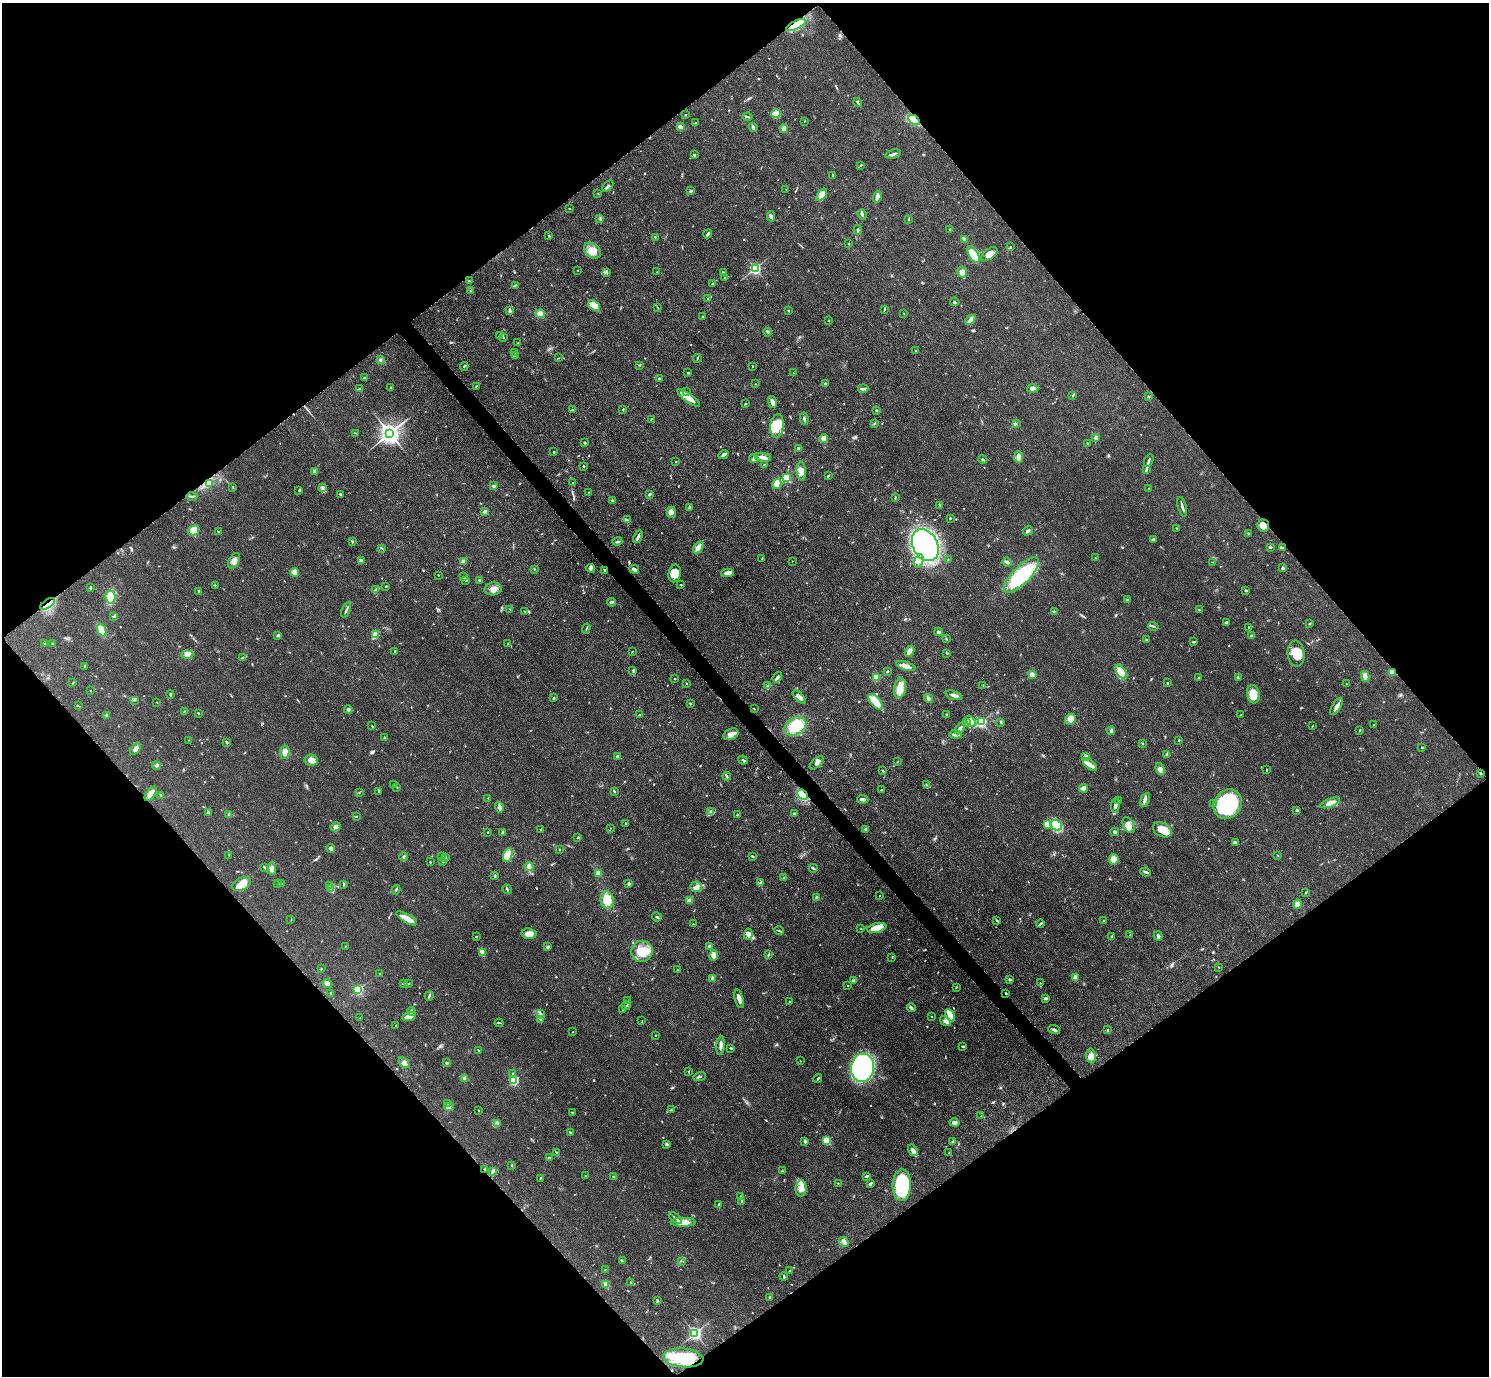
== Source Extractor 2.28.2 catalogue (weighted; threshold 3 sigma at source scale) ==
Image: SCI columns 17-5962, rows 313-5805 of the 5979 x 5976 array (HDU 1 of 3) = the unmasked area's bounding box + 8 px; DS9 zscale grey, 4 x 4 block average (1 PNG px = mean of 4 x 4 image px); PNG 1491 x 1378 px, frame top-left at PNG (2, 3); each listed source drawn as its Kron ellipse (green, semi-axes under 4 px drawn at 4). Shown black and unused: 50% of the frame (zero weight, under 3 of 4 exposures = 2% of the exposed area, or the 3 px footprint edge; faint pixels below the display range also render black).
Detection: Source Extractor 2.28.2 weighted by HDU 2 'WHT'. Background 0.0454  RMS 0.006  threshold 0.0271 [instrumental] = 3 sigma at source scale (4.5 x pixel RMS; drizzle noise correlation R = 1.50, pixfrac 1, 0.05/0.05 arcsec/px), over >= 5 px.
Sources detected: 724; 2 too faint to see at this stretch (4 x 4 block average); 2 inside a brighter object's white glare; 4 cosmic-ray / hot-pixel residue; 1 long thin detection or spike segment (spike, bleed or trail) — neither listed nor drawn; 19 coinciding with a brighter row at this scale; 31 inside a brighter listed object's ellipse — not listed separately; of the other 665, all 500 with FLUX_AUTO >= 1.38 (the completeness limit of this list) listed and drawn (165 fainter detections not listed), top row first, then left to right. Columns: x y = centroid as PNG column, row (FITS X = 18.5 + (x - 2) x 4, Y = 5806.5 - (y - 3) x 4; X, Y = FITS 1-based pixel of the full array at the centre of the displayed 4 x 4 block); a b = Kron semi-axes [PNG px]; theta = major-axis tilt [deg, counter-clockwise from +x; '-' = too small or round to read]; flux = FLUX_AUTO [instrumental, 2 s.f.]
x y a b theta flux
796 25 10 4 25 110
858 103 5 2 - 4.8
776 114 5 4 - 13
685 115 3 2 - 2.1
748 117 5 2 - 5.8
914 120 6 3 -32 80
804 121 2 2 - 1.6
695 123 2 2 - 2.3
680 127 2 2 - 52
753 127 5 2 - 8.9
784 128 4 4 - 14
893 154 8 2 15 8.9
694 155 3 2 - 6
861 165 3 2 - 2.6
833 175 3 2 - 3.1
608 186 6 2 46 6.7
786 190 2 2 - 1.6
690 191 2 2 - 3.3
598 193 2 2 - 1.9
822 195 7 4 54 16
877 197 6 3 74 14
569 208 2 2 - 1.5
862 214 5 2 - 8.1
771 216 5 3 - 8.3
600 219 2 2 - 2.2
908 220 3 2 - 2
949 229 3 2 - 1.7
858 230 5 2 - 3.6
708 234 4 2 - 7.2
549 236 3 2 - 3
655 237 2 2 - 2.3
965 239 2 2 - 37
848 244 2 2 - 1.9
1010 246 2 2 - 2
592 251 9 7 -39 35
990 254 9 5 36 29
974 255 9 4 -60 91
755 268 2 2 - 650
578 270 2 2 - 2.2
607 272 3 2 - 3
657 272 3 2 - 1.5
723 272 3 2 - 3.1
962 272 5 5 - 17
725 278 2 2 - 2.8
469 281 3 2 - 2.7
712 284 4 2 - 4.4
515 285 2 2 - 2.3
470 291 3 2 - 2.5
708 299 3 2 - 2.7
955 302 5 2 - 3.8
594 306 6 4 -39 64
658 307 2 2 - 1.6
884 309 3 2 - 3.2
510 310 4 2 - 8.6
788 311 3 2 - 1.8
904 313 2 2 - 1.5
540 314 4 4 - 28
703 316 3 2 - 3.2
970 320 6 3 45 11
828 321 2 2 - 2
768 332 4 2 - 4.3
500 336 3 2 - 4.3
503 338 2 2 - 2.1
518 343 2 2 - 2
916 351 2 2 - 5.3
515 352 2 2 - 1.6
515 355 3 2 - 2.3
558 358 2 2 - 1.5
697 359 4 2 - 3.6
380 360 3 2 - 4.9
640 365 2 2 - 1.9
464 366 4 2 - 3.7
753 366 2 2 - 2
688 373 3 2 - 3.9
793 373 2 2 - 1.6
364 378 3 2 - 3.5
659 378 2 2 - 3.7
755 384 2 2 - 1.8
825 384 3 2 - 6
476 386 3 2 - 2.8
390 387 2 2 - 2.1
360 388 2 2 - 1.9
1033 388 5 3 - 10
863 389 5 2 - 5.6
686 392 2 2 - 3.9
1073 396 2 2 - 2.4
1149 396 2 2 - 1.7
688 398 14 3 -37 50
772 402 6 3 -77 13
746 403 2 2 - 2.7
573 409 3 2 - 2.7
623 409 3 2 - 2
876 410 2 2 - 5.3
651 419 3 2 - 2
804 419 6 2 -80 7.3
874 423 2 2 - 1.4
1016 423 2 2 - 1.9
777 426 12 6 84 66
355 433 3 2 - 1.9
390 433 3 3 - 2900
1095 437 4 2 - 5.1
824 438 4 4 - 21
584 442 2 2 - 2.2
1087 443 2 2 - 2.6
799 449 2 2 - 27
554 452 2 2 - 8
723 455 5 3 - 8
763 457 8 2 -10 18
1019 457 6 3 -85 11
754 459 5 2 - 9.2
983 459 4 2 - 4.5
676 461 2 2 - 1.5
1149 461 7 2 66 6.7
764 465 2 2 - 2.1
584 466 2 2 - 3.7
1146 469 4 2 - 4.3
315 471 2 2 - 57
801 471 9 4 -86 19
828 476 3 2 - 3.3
786 478 2 2 - 180
573 482 2 2 - 1.7
209 484 3 2 - 5.5
777 484 5 4 - 37
494 486 3 3 - 4.7
322 487 4 3 - 6
233 488 2 2 - 2.8
1149 488 2 2 - 3.9
299 490 3 2 - 2.2
589 492 3 2 - 2.7
341 494 4 2 - 3.9
650 494 3 2 - 6.9
192 496 5 2 - 4.9
895 497 3 2 - 2.7
612 500 3 2 - 2.5
940 505 4 2 - 3.2
689 507 4 2 - 4.6
1182 507 10 2 -74 10
484 512 4 3 - 8.1
671 512 6 4 -89 14
950 518 2 2 - 4
627 520 2 2 - 1.4
1263 526 6 6 - 24
1177 528 2 2 - 1.6
194 530 5 4 - 46
218 531 2 2 - 2
1028 531 5 2 - 7
1248 533 2 2 - 2.2
638 537 7 2 65 9.3
1153 539 4 2 - 6.6
352 542 4 2 - 3.4
617 542 5 2 - 5.9
925 545 17 12 -60 760
698 547 7 3 54 29
382 548 3 2 - 2.5
1271 548 2 2 - 2.4
1282 548 3 2 - 3.4
1095 558 2 2 - 1.5
762 559 3 2 - 2.3
948 559 2 2 - 1.5
234 561 8 5 61 24
361 561 3 3 - 13
463 561 3 3 - 7.8
792 561 2 2 - 1.4
919 561 7 3 72 13
1007 562 5 3 - 8.6
1213 562 3 2 - 1.7
591 568 4 2 - 5.9
1283 568 3 2 - 5.9
534 569 2 2 - 1.7
634 569 5 2 - 14
605 570 3 2 - 5.8
295 572 4 4 - 18
675 573 9 6 77 37
728 573 6 4 2 16
438 575 2 2 - 2.6
1021 575 23 8 45 290
464 577 2 2 - 1.5
466 580 3 2 - 2.9
479 580 2 2 - 3.3
681 584 2 2 - 2.1
215 585 2 2 - 4.5
386 586 2 2 - 2.5
90 588 3 2 - 5.5
376 589 2 2 - 4.1
493 589 8 6 10 23
1246 590 2 2 - 3.7
199 591 3 2 - 3.6
110 597 6 5 - 45
1127 599 3 2 - 3.6
611 602 4 2 - 6.6
48 604 8 3 33 20
346 610 8 2 67 6.7
510 610 3 2 - 2.7
1199 610 4 2 - 3.8
525 611 2 2 - 1.5
1054 611 3 2 - 3.8
113 616 3 2 - 2.9
1226 622 4 3 - 5.2
1309 624 3 2 - 2.8
1153 626 5 2 - 5.9
1249 627 2 2 - 1.8
586 629 5 2 - 3.3
102 630 7 4 -68 41
938 632 4 3 - 8.1
375 634 2 2 - 140
278 635 3 2 - 5.1
1251 636 2 2 - 18
946 639 3 2 - 2.4
1146 640 2 2 - 3.4
1194 642 3 2 - 5.3
52 643 2 2 - 1.6
508 643 2 2 - 1.6
45 644 2 2 - 4.1
395 651 2 2 - 2.5
910 651 6 4 61 18
632 652 2 2 - 1.8
947 653 3 2 - 3.3
187 654 6 4 4 14
1296 654 13 8 -85 53
243 658 4 2 - 4.8
85 666 3 2 - 2.6
906 666 10 4 -17 25
633 671 4 2 - 4
887 671 3 2 - 3.9
1121 672 8 4 -55 56
1392 672 3 3 - 14
1032 674 2 2 - 76
777 677 6 2 53 11
876 677 2 2 - 120
1365 677 5 3 - 27
1199 678 2 2 - 3.4
1238 678 3 2 - 2.7
675 679 2 2 - 2.1
73 683 3 2 - 2.4
687 683 2 2 - 1.8
1168 683 2 2 - 1.9
1347 684 3 2 - 1.6
983 685 2 2 - 1.9
768 686 3 2 - 3.6
900 688 10 6 80 35
90 691 2 2 - 1.9
170 694 4 2 - 3.7
1253 694 9 6 -79 50
954 695 8 3 -19 12
799 697 8 3 -46 15
554 698 2 2 - 5.2
928 698 4 3 - 13
135 700 2 2 - 1.4
157 702 2 2 - 1.7
876 702 9 4 -48 86
690 703 3 2 - 2.6
78 706 4 2 - 3.2
1337 706 10 3 59 18
348 709 4 3 - 7.5
754 709 3 2 - 1.9
184 711 2 2 - 1.9
198 713 3 2 - 2.4
946 714 2 2 - 2.1
1241 714 2 2 - 1.8
640 715 3 2 - 5.1
107 716 3 3 - 4
1070 719 6 5 - 32
970 721 6 3 -55 13
981 722 2 2 - 530
1001 722 2 2 - 2.7
967 723 2 2 - 1.5
1374 725 2 2 - 1.6
372 726 2 2 - 2.7
795 726 12 8 31 100
1312 726 2 2 - 1.4
960 728 6 3 54 15
1360 730 2 2 - 4.1
1111 731 4 3 - 8.4
731 734 8 5 24 24
955 734 6 3 -6 13
384 738 3 2 - 3
189 740 2 2 - 1.6
1179 740 2 2 - 3
227 742 2 2 - 5.3
1142 743 2 2 - 2.1
1422 747 2 2 - 9
135 749 7 3 53 14
285 752 7 5 78 36
1167 754 2 2 - 2.2
617 756 3 2 - 3.2
1086 757 3 2 - 3.9
311 760 7 5 -6 23
743 760 5 2 - 5.2
898 761 2 2 - 1.7
817 763 8 4 43 12
1090 764 8 4 -40 24
156 766 4 2 - 4.7
1160 769 6 3 -69 11
1267 770 3 2 - 2.2
883 771 2 2 - 2.7
1480 773 3 2 - 3.2
727 776 4 2 - 5.8
393 785 3 2 - 2.6
926 785 3 2 - 4.2
397 787 3 2 - 2.5
1084 788 4 3 - 17
881 790 2 2 - 3.7
379 791 2 2 - 1.5
614 791 3 2 - 5.1
359 793 2 2 - 1.5
151 794 8 3 55 34
161 795 2 2 - 2.3
802 795 6 4 -44 66
488 798 2 2 - 1.6
863 799 6 2 -5 10
1145 800 7 2 63 10
1119 801 2 2 - 2.4
1330 803 10 3 20 26
1214 804 2 2 - 8.1
1228 804 16 13 54 330
1115 805 7 3 86 14
499 807 5 3 - 9.1
1297 810 3 2 - 6.5
710 811 3 2 - 3.5
208 813 3 3 - 5.7
229 814 3 2 - 5
794 814 3 3 - 5.8
738 815 2 2 - 2.1
356 816 3 2 - 3.2
626 823 2 2 - 2.4
1047 825 2 2 - 4.5
1056 825 6 5 - 78
1129 825 8 5 -60 26
336 827 5 4 - 14
611 828 2 2 - 1.4
866 829 3 2 - 3.1
541 830 2 2 - 2.6
1162 830 9 7 -26 47
488 832 2 2 - 2.3
503 832 3 2 - 11
1115 832 4 2 - 7.2
578 837 3 2 - 3
1236 842 3 2 - 3.4
331 849 4 3 - 11
559 849 2 2 - 3.4
229 855 3 2 - 2.1
508 855 7 4 70 20
1278 855 2 2 - 1.9
403 857 4 2 - 5.9
442 857 2 2 - 2.6
445 857 2 2 - 3
753 857 2 2 - 1.8
1114 859 5 4 - 23
430 862 2 2 - 5.4
443 862 3 2 - 1.8
264 867 3 2 - 3.3
529 867 4 3 - 14
813 868 4 2 - 4.8
272 869 6 4 -84 17
1146 872 5 2 - 7.1
598 873 3 3 - 32
495 876 3 2 - 2.7
784 878 2 2 - 2
629 883 4 2 - 4
761 883 4 2 - 5.1
241 884 10 6 25 43
278 884 2 2 - 7.6
282 884 3 2 - 1.9
344 884 3 2 - 3.2
330 886 2 2 - 2.2
696 887 5 5 - 16
331 888 3 2 - 5.7
507 889 5 2 - 4.9
396 890 4 2 - 3.9
1306 893 4 2 - 2.9
879 896 2 2 - 2.3
817 898 3 2 - 7.7
607 900 8 6 -83 51
689 900 3 2 - 12
1297 904 4 4 - 18
657 917 5 2 - 4.9
407 918 12 4 -30 36
291 920 3 2 - 1.8
997 920 4 2 - 4
1104 921 3 2 - 4.3
693 924 2 2 - 1.9
1040 924 4 3 - 5.7
877 928 10 5 13 40
861 929 2 2 - 2.4
779 931 5 2 - 5.3
529 934 7 5 -6 20
748 934 5 3 - 12
1130 935 2 2 - 1.5
476 936 3 2 - 1.8
1158 936 4 3 - 7.6
1111 937 2 2 - 2.6
345 946 2 2 - 2
548 947 3 2 - 4.2
710 947 2 2 - 59
642 951 11 10 - 82
482 952 4 3 - 27
768 955 3 2 - 3.2
714 956 5 4 - 12
892 957 3 2 - 1.7
1218 967 3 2 - 2
321 969 2 2 - 2.6
677 970 2 2 - 1.7
380 974 2 2 - 2.6
1075 977 3 2 - 19
712 978 2 2 - 46
853 980 4 2 - 5.9
1010 980 3 2 - 3.8
327 983 5 3 - 22
403 983 3 2 - 2.2
1040 983 3 2 - 2.2
408 984 3 2 - 3.6
847 986 2 2 - 2
956 987 2 2 - 1.9
358 990 2 2 - 400
331 993 2 2 - 1.6
1006 993 2 2 - 3.2
429 996 5 2 - 5.9
1046 998 3 2 - 5.1
739 999 9 3 -75 18
628 1001 3 2 - 3.4
790 1002 3 2 - 2.8
626 1005 5 2 - 3.8
911 1008 4 2 - 8.2
622 1010 2 2 - 1.7
411 1011 4 2 - 7.4
541 1014 3 2 - 4.2
950 1015 7 3 -62 82
409 1017 7 3 15 42
931 1017 2 2 - 3.4
360 1018 2 2 - 2
541 1020 2 2 - 1.6
642 1021 2 2 - 1.9
945 1021 6 4 -37 13
499 1023 4 2 - 4.3
396 1026 2 2 - 1.5
1054 1029 6 3 -18 6.9
1108 1029 2 2 - 1.8
573 1032 2 2 - 2
655 1035 2 2 - 2.3
721 1046 9 3 84 11
963 1047 4 2 - 4.3
731 1048 2 2 - 3
478 1050 2 2 - 2.4
1091 1056 7 5 -84 25
800 1061 2 2 - 2.1
404 1063 6 3 -47 10
447 1063 3 2 - 4
862 1068 14 11 84 620
689 1071 2 2 - 1.5
513 1073 2 2 - 2.3
700 1076 6 2 17 6.6
465 1078 4 3 - 6
818 1079 4 2 - 3.9
514 1081 2 2 - 270
448 1104 3 2 - 2.9
449 1107 5 2 - 5
671 1110 2 2 - 1.7
478 1111 2 2 - 1.5
572 1113 3 2 - 4.2
981 1116 2 2 - 1.5
498 1123 3 2 - 7.8
954 1123 5 3 - 9.6
570 1133 3 2 - 3.5
805 1141 3 2 - 6.8
827 1141 2 2 - 210
953 1142 4 2 - 5.5
667 1144 4 2 - 4.3
913 1150 6 4 -56 12
949 1152 2 2 - 1.5
557 1153 3 2 - 3.2
550 1157 3 3 - 4
511 1165 2 2 - 10
484 1169 2 2 - 2.4
782 1171 2 2 - 2.3
492 1172 3 2 - 4
585 1176 2 2 - 1.5
867 1176 3 3 - 4.7
613 1177 3 2 - 2.7
540 1178 3 2 - 2.4
838 1183 2 2 - 1.7
870 1184 3 2 - 8.2
902 1185 16 9 87 270
801 1188 8 5 86 21
741 1197 2 2 - 6.4
741 1201 3 2 - 3.4
719 1204 3 2 - 5.1
675 1218 8 2 -40 8
683 1222 12 4 0 43
844 1242 6 2 -44 6.4
622 1261 4 2 - 4.2
681 1261 2 2 - 1.8
605 1269 2 2 - 2
790 1271 2 2 - 2
784 1276 4 2 - 5
631 1283 3 2 - 2.3
606 1284 3 3 - 12
770 1297 2 2 - 5
658 1301 2 2 - 1.9
695 1333 2 2 - 870
683 1358 20 9 -5 160
Overlapping masked pixels (flux is a lower limit): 11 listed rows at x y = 796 25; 914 120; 209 484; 1263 526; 605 570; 48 604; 1392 672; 802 795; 1006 993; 484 1169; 683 1358
Diffuse or blended objects may show on this block-average render without a row.